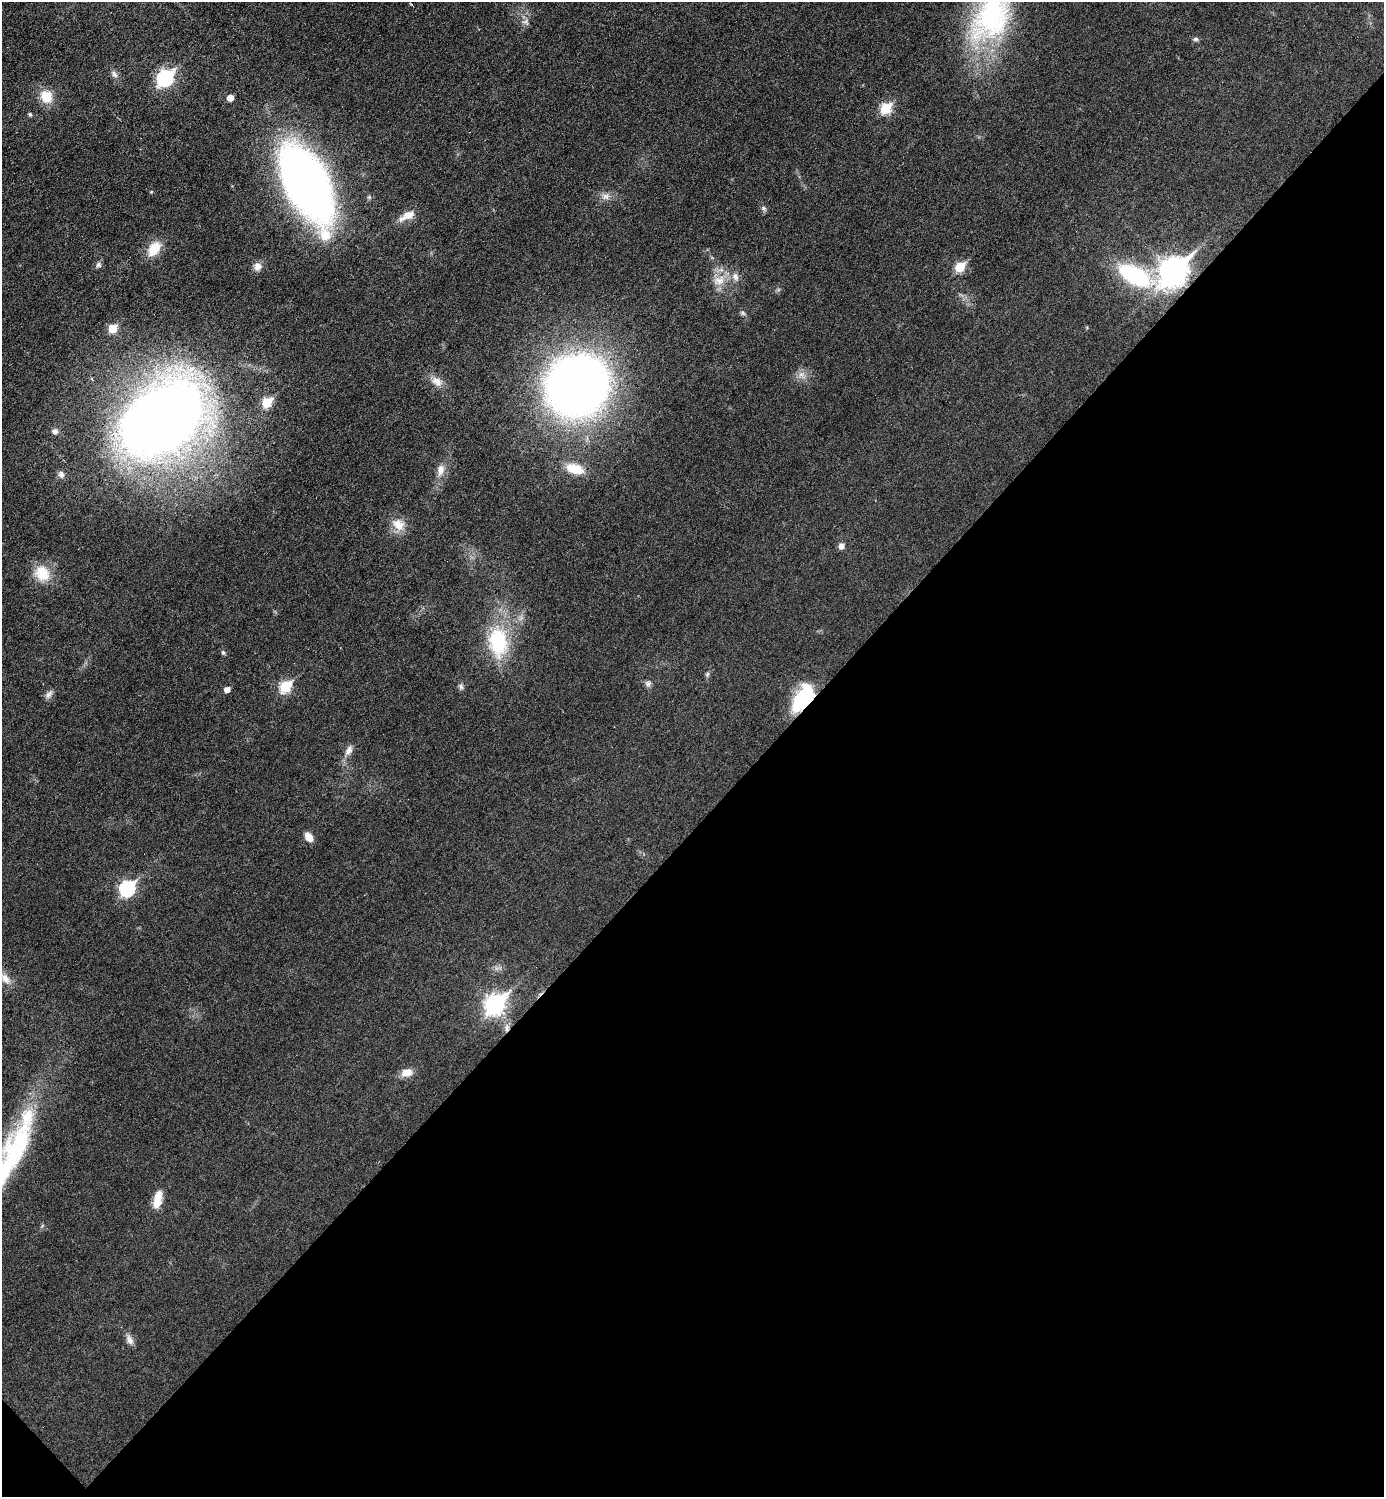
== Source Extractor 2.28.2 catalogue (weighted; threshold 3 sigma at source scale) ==
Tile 15 of 4 x 4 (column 3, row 4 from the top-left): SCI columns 2919-4300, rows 2-1496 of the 5981 x 5981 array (HDU 1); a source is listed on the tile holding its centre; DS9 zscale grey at full resolution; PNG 1386 x 1499 px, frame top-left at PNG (2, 2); no overlay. Shown black and unused: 45% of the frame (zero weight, under 3 of 6 exposures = <1% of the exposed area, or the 3 px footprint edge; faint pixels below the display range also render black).
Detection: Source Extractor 2.28.2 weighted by HDU 2 'WHT'; one run over the whole footprint, this tile lists its part. Background 0.0173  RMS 0.0035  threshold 0.0144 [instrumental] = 3 sigma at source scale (4.09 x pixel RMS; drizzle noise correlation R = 1.36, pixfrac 0.8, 0.05/0.05 arcsec/px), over >= 5 px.
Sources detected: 54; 1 too faint to see at this stretch — not listed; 1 inside a brighter listed object's ellipse — not listed separately; the other 52 listed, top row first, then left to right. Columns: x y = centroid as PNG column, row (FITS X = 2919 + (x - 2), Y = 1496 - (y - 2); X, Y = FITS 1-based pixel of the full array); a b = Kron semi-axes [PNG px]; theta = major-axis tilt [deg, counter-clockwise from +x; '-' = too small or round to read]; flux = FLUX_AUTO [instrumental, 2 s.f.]
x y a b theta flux
991 15 80 48 71 69
526 22 12 5 -67 1.1
1196 39 7 5 0 0.74
114 74 11 7 -58 1.3
165 78 8 7 - 79
46 97 15 13 -57 6.5
230 98 5 5 - 3.4
886 108 6 6 - 19
30 114 5 5 - 0.6
306 183 55 27 -63 300
606 196 9 9 - 1.7
764 208 7 5 -21 0.7
408 215 18 11 19 3.7
154 249 19 12 55 6.7
98 265 7 5 74 0.87
257 266 11 10 - 2
960 267 6 5 - 14
1173 271 12 9 47 340
1134 275 40 16 -27 35
719 281 18 13 15 5
113 328 6 6 - 9.2
801 375 9 6 -2 1.6
437 381 17 11 -35 3.2
577 386 42 38 44 380
267 402 6 6 - 13
163 419 79 50 37 410
55 431 7 6 - 1.2
575 469 21 11 -16 7.5
441 470 17 9 81 2.9
61 474 9 7 -69 1.4
399 525 16 13 -45 4.8
841 546 6 5 - 1.9
42 573 22 19 -53 7.8
498 642 39 25 -85 24
223 653 6 5 - 0.52
707 674 7 5 69 0.6
648 683 9 8 - 1.1
461 686 8 6 -57 0.85
285 687 7 6 - 24
227 689 5 5 - 2.2
48 694 12 7 51 1.4
802 698 29 13 57 23
349 750 13 8 60 2
309 837 11 7 -57 3.2
127 888 8 7 - 55
5 978 15 9 -56 3
495 1004 10 8 46 140
507 1028 11 6 -90 1.6
407 1072 14 9 13 3.4
17 1148 87 26 71 48
158 1199 23 10 78 4.7
130 1340 14 8 -70 1.9
Overlapping masked pixels (flux is a lower limit): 3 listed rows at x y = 1173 271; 802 698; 507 1028
Isophote crosses this tile's border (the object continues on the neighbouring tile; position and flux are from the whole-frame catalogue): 2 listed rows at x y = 991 15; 17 1148